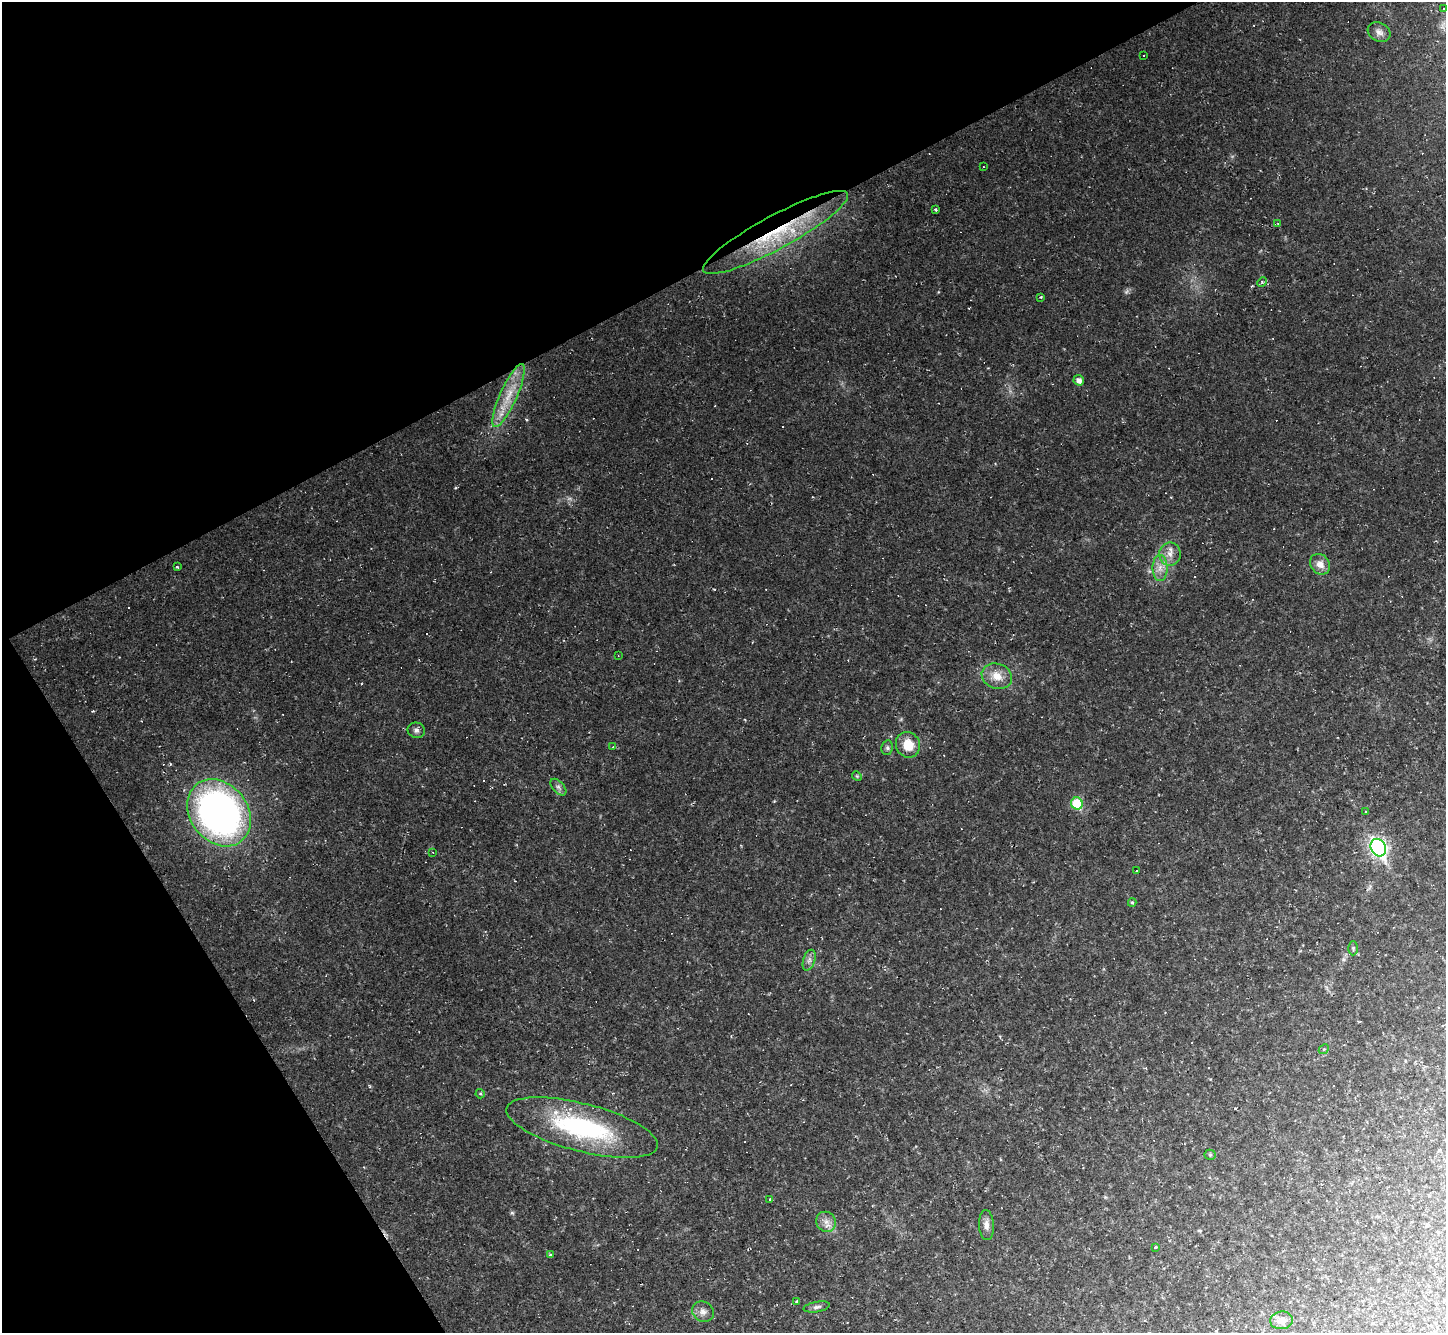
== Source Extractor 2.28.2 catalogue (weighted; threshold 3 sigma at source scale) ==
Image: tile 5 of 4 x 4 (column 1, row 2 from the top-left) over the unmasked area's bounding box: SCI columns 1-1444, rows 2952-4282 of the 5776 x 5767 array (HDU 1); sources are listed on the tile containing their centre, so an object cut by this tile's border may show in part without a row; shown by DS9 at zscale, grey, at full resolution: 1 PNG px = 1 image px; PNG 1448 x 1335 px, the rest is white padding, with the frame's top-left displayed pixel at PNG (2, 2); every listed detection drawn as its Kron ellipse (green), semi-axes under 4 PNG px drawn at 4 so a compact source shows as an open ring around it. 28% of this frame is shown black and not used: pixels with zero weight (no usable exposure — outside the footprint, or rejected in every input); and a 3 px margin inside the footprint's outer edge (the drizzle kernel's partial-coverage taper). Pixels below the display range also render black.
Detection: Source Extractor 2.28.2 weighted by HDU 2 'WHT'; one run over the whole footprint, this tile lists its part. Background 0.0377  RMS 0.007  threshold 0.0314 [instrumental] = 3 sigma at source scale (4.5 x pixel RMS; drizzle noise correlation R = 1.50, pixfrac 1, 0.05/0.05 arcsec/px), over >= 5 px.
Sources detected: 83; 1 too faint to see at this stretch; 37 cosmic-ray / hot-pixel residue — neither listed nor drawn; the other 45 listed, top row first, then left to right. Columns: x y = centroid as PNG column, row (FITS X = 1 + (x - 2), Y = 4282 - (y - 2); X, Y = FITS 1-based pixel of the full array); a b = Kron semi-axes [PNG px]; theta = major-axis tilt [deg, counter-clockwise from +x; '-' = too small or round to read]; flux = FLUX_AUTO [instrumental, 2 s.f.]
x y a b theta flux
1443 8 3 3 - 7.8
1379 32 12 9 -29 3.8
1144 56 3 3 - 1.3
983 167 2 2 - 0.46
935 209 3 3 - 1.1
1278 224 3 3 - 0.61
775 232 82 16 28 65
1262 282 5 4 - 1
1041 297 4 3 - 0.62
1079 380 5 5 - 3.6
509 395 34 8 66 17
1170 554 11 10 - 6.1
1320 564 11 9 -49 6.3
177 567 3 2 - 0.77
1160 568 13 7 90 5.7
618 655 3 2 - 0.43
997 676 15 12 -19 10
416 730 9 7 -11 2.6
908 745 13 12 - 13
613 747 4 3 - 0.6
887 748 7 5 79 1.7
857 776 5 4 - 0.81
558 787 10 5 -47 2.5
1077 803 6 5 - 32
1366 812 4 3 - 0.59
219 813 36 29 -51 300
1378 848 9 7 -59 240
433 852 3 3 - 0.55
1137 871 3 3 - 2.5
1132 902 4 4 - 0.89
1353 948 7 4 90 1.2
809 960 11 6 71 2.9
1324 1049 5 4 - 0.98
480 1094 5 4 - 0.85
582 1128 78 24 -14 98
1210 1155 5 5 - 0.89
770 1199 3 3 - 5.3
826 1222 10 9 - 4.7
986 1225 15 7 -87 4
1155 1247 3 3 - 6
550 1255 3 3 - 0.84
797 1302 4 3 - 1.1
817 1307 13 5 10 2.4
703 1312 11 10 - 4.3
1281 1320 11 9 6 5.6
Overlapping masked pixels (flux is a lower limit): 1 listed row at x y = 775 232